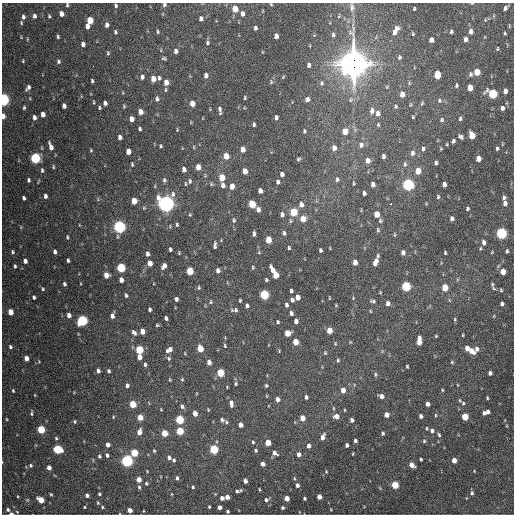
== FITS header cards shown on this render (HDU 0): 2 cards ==
NAXIS1  =                  512 / Axis length
NAXIS2  =                  512 / Axis length

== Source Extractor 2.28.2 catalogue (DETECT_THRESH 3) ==
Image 512 x 512 px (HDU 0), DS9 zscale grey, 1 PNG px = 1 image px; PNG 516 x 516 px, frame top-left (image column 1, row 512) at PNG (2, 3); no overlay
Background 1510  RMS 40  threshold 120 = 3 sigma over >= 5 px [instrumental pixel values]
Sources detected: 396; all 396 listed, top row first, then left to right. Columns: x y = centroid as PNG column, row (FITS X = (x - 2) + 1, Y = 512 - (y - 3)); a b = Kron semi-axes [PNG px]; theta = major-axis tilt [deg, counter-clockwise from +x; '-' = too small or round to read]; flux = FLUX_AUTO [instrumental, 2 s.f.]
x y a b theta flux
472 3 4 2 - 2.3e+03
271 4 4 3 - 2.4e+03
67 5 5 3 - 3.4e+03
116 5 5 4 - 4.9e+03
164 5 5 4 - 5.6e+03
352 7 13 7 -83 1.3e+04
505 8 5 3 - 7.0e+03
235 9 5 4 - 3.5e+04
414 9 4 3 - 3.0e+03
61 14 5 4 - 1.6e+04
242 14 6 4 -88 1.1e+04
34 16 5 4 - 8.1e+03
49 16 4 3 - 3.2e+03
339 16 5 4 - 3.0e+03
23 17 6 4 -79 7.1e+03
201 19 5 4 - 9.6e+03
90 20 5 4 - 5.9e+04
21 23 5 4 - 3.1e+03
107 25 5 4 - 1.1e+04
87 26 5 4 - 1.4e+04
509 26 5 3 - 2.3e+03
255 28 4 3 - 6.0e+03
396 29 9 6 51 1.5e+04
471 31 6 4 90 1.3e+04
115 32 5 4 - 4.2e+03
157 32 5 4 - 3.6e+03
451 32 4 3 - 4.4e+03
394 33 5 4 - 9.9e+03
505 33 4 3 - 3.0e+03
413 34 5 3 - 3.2e+03
333 35 6 5 - 5.5e+03
276 36 5 4 - 1.4e+04
21 37 5 3 - 2.0e+03
58 37 4 3 - 3.5e+03
27 39 5 3 - 2.4e+03
465 39 5 4 - 1.1e+04
431 40 5 4 - 1.4e+04
207 43 6 5 - 4.8e+03
83 44 4 4 - 1.1e+04
497 49 4 3 - 2.6e+03
176 51 5 4 - 9.2e+03
108 53 5 4 - 3.6e+03
399 57 6 5 - 5.4e+03
164 58 4 3 - 3.7e+03
23 61 4 3 - 2.5e+03
58 61 5 4 - 5.3e+03
353 63 13 11 -90 2.9e+06
309 65 5 4 - 8.4e+03
93 66 2 2 - 3.5e+03
477 72 5 4 - 4.9e+04
470 74 6 4 71 5.6e+03
206 75 5 4 - 1.1e+04
437 75 6 4 -88 6.6e+04
142 77 6 4 85 7.5e+03
283 77 5 3 - 2.4e+03
159 78 5 3 - 5.1e+03
153 79 5 4 - 2.2e+04
92 81 4 3 - 4.3e+03
166 82 6 5 - 2.1e+04
271 82 7 5 79 3.9e+03
321 83 7 6 - 5.9e+03
456 85 5 3 - 4.1e+03
28 88 6 4 52 8.3e+03
470 88 5 4 - 2.9e+04
505 91 5 4 - 1.2e+04
402 94 6 5 - 2.0e+04
492 94 6 5 - 1.8e+05
245 98 4 3 - 2.9e+03
3 99 6 4 -84 4.7e+05
157 99 6 4 -87 6.1e+03
307 99 6 5 - 8.2e+03
351 100 7 6 - 7.0e+03
439 100 6 6 - 5.1e+03
94 102 4 2 - 2.6e+03
105 103 4 4 - 9.2e+03
192 103 5 4 - 2.4e+04
422 103 5 4 - 3.4e+03
64 106 5 4 - 1.3e+04
124 106 5 4 - 3.0e+03
396 106 5 5 - 4.2e+03
24 108 5 4 - 3.7e+03
99 108 4 3 - 3.7e+03
502 108 5 4 - 1.0e+04
219 109 7 4 -84 7.0e+03
372 111 8 6 82 1.2e+04
140 112 5 4 - 2.0e+04
378 113 7 5 -90 1.1e+04
43 114 5 4 - 1.6e+04
3 116 5 3 - 2.0e+04
34 117 5 4 - 9.6e+03
276 117 4 3 - 6.7e+03
413 117 4 4 - 2.6e+03
131 119 5 4 - 1.9e+04
460 119 5 4 - 4.3e+03
441 120 5 5 - 4.9e+03
254 124 4 3 - 4.4e+03
378 125 5 4 - 3.6e+03
140 129 4 3 - 4.3e+03
177 130 5 2 - 2.3e+03
304 131 5 3 - 4.1e+03
345 131 6 5 - 3.6e+04
472 135 5 4 - 5.6e+04
120 137 4 4 - 1.0e+04
461 137 6 4 -38 6.7e+03
453 141 4 3 - 5.4e+03
502 144 5 3 - 2.2e+03
361 145 8 7 - 1.1e+04
161 146 3 3 - 3.4e+03
51 147 9 4 -71 1.7e+04
194 147 5 3 - 2.3e+03
334 148 6 5 - 1.6e+04
497 148 5 3 - 4.9e+03
243 149 5 4 - 2.0e+04
423 149 6 5 - 5.9e+03
91 150 4 3 - 2.8e+03
128 152 5 4 - 2.8e+04
412 153 7 5 79 8.9e+03
226 156 5 4 - 3.8e+04
383 156 5 4 - 7.1e+03
35 158 5 5 - 2.9e+05
298 159 5 4 - 4.1e+03
478 159 5 4 - 2.6e+04
368 161 7 6 - 1.5e+04
436 163 4 3 - 6.0e+03
132 164 5 3 - 3.2e+03
405 164 7 6 - 6.7e+03
53 167 5 3 - 3.0e+03
198 167 5 4 - 2.3e+04
184 169 5 4 - 1.3e+04
42 170 6 4 -84 5.0e+03
245 171 5 4 - 2.0e+04
418 171 5 5 - 3.4e+04
282 174 5 4 - 9.8e+03
222 177 5 4 - 4.7e+04
337 179 7 6 - 5.9e+03
28 180 4 3 - 5.2e+03
164 180 6 4 -68 5.2e+03
38 181 7 2 79 2.3e+03
190 181 7 4 89 5.0e+03
278 182 5 3 - 6.8e+03
354 183 6 3 89 3.2e+03
185 184 6 3 -89 2.9e+03
211 184 6 5 - 3.3e+03
373 184 5 4 - 1.2e+04
408 184 6 5 - 4.4e+05
444 184 5 4 - 1.1e+04
223 185 6 4 -79 1.1e+04
232 186 5 4 - 2.3e+04
260 191 5 4 - 1.3e+04
364 193 4 3 - 6.5e+03
45 196 4 3 - 8.2e+03
438 197 5 4 - 3.6e+03
504 197 6 5 - 6.9e+03
23 198 4 3 - 6.9e+03
134 201 5 4 - 3.8e+04
166 203 7 7 - 1.2e+06
505 203 7 5 -89 1.0e+04
252 204 5 4 - 7.9e+04
391 204 3 2 - 4.7e+03
301 205 6 5 - 1.3e+04
258 209 5 4 - 1.2e+04
467 209 4 4 - 4.7e+03
293 212 5 5 - 1.1e+05
282 214 5 4 - 7.9e+03
377 214 5 4 - 3.4e+04
190 215 5 4 - 2.9e+03
452 218 4 4 - 7.7e+03
303 219 6 5 - 3.5e+04
234 220 7 5 84 5.2e+03
380 221 6 5 - 4.6e+03
177 225 4 3 - 3.4e+03
119 227 6 5 - 5.9e+05
378 230 7 4 88 4.1e+03
284 233 5 5 - 5.8e+03
501 233 5 5 - 4.0e+05
254 234 5 3 - 6.5e+03
394 235 7 3 90 2.9e+03
67 237 5 3 - 3.1e+03
268 240 5 4 - 4.3e+04
483 242 7 5 -84 1.0e+04
215 245 7 3 83 6.6e+03
289 248 4 3 - 3.6e+03
170 249 4 3 - 5.5e+03
320 250 4 3 - 4.6e+03
507 251 4 3 - 4.1e+03
12 252 5 5 - 4.6e+03
55 252 5 3 - 7.8e+03
492 252 5 3 - 2.1e+03
179 253 4 3 - 2.2e+03
403 253 5 4 - 1.1e+04
445 253 3 3 - 3.2e+03
147 254 5 4 - 7.9e+03
378 256 4 3 - 4.3e+03
68 260 4 3 - 4.7e+03
25 261 5 4 - 1.1e+04
355 262 5 4 - 1.5e+04
375 262 7 4 68 1.7e+04
150 263 5 4 - 2.6e+04
15 266 4 3 - 4.2e+03
164 266 6 4 57 1.3e+04
253 267 5 3 - 2.8e+03
121 268 5 5 - 1.6e+05
272 270 8 4 -65 2.3e+04
190 271 5 4 - 7.8e+04
218 271 5 4 - 9.1e+03
503 272 5 4 - 3.1e+04
106 275 5 4 - 2.6e+04
275 275 6 4 -84 4.8e+04
121 280 5 4 - 1.6e+04
266 280 4 3 - 3.3e+03
64 284 4 3 - 5.0e+03
492 284 7 5 -83 4.5e+03
406 286 5 5 - 2.0e+05
199 287 5 4 - 3.1e+03
445 287 5 4 - 5.1e+04
43 289 4 3 - 3.0e+03
501 290 4 4 - 3.0e+03
291 291 4 3 - 4.8e+03
380 292 3 3 - 2.1e+03
126 295 5 3 - 4.8e+03
264 295 5 5 - 2.0e+05
34 297 4 3 - 5.9e+03
298 297 5 4 - 2.0e+04
329 298 4 2 - 1.9e+03
353 298 4 3 - 2.0e+03
176 299 4 3 - 6.9e+03
240 300 4 3 - 3.2e+03
292 300 4 4 - 7.0e+03
449 300 6 3 -72 2.8e+03
373 301 7 4 -13 4.9e+03
211 302 5 4 - 2.9e+03
388 303 5 4 - 9.7e+03
502 304 4 3 - 6.1e+03
286 305 5 4 - 6.3e+03
336 305 4 3 - 2.2e+03
247 306 4 4 - 6.4e+03
150 309 4 3 - 5.4e+03
234 310 11 5 4 6.8e+03
370 311 4 3 - 2.3e+03
11 312 5 4 - 3.4e+04
291 313 5 4 - 6.8e+03
69 315 4 4 - 1.3e+04
112 316 5 4 - 1.2e+04
166 318 4 3 - 6.3e+03
455 319 4 3 - 3.1e+03
82 320 5 5 - 3.0e+05
296 321 5 4 - 1.3e+04
278 322 4 3 - 3.7e+03
157 325 3 3 - 2.9e+03
329 330 5 4 - 3.4e+04
142 331 5 4 - 2.1e+04
134 333 6 3 -49 7.2e+03
287 333 5 5 - 4.0e+04
463 335 4 2 - 2.3e+03
436 336 4 3 - 2.5e+03
419 341 8 4 87 3.0e+04
295 342 5 4 - 3.7e+04
350 342 4 4 - 2.2e+03
335 344 5 4 - 2.5e+03
225 346 5 3 - 2.9e+03
10 347 4 4 - 5.3e+03
200 348 5 4 - 5.4e+04
467 348 5 4 - 1.7e+04
169 349 6 4 34 1.4e+04
477 349 6 5 - 8.7e+03
139 350 5 4 - 1.1e+05
279 351 4 2 - 1.9e+03
471 351 6 4 -40 2.4e+04
185 353 5 3 - 2.1e+03
325 353 5 4 - 3.1e+03
139 357 5 4 - 1.9e+04
26 358 4 4 - 2.0e+04
169 358 6 5 - 4.6e+03
338 360 5 4 - 3.4e+03
209 362 5 4 - 1.5e+04
452 362 4 4 - 2.9e+03
145 364 4 3 - 4.8e+03
407 366 4 3 - 2.9e+03
98 371 5 3 - 7.8e+03
109 371 4 3 - 4.6e+03
220 373 5 4 - 9.0e+04
490 373 4 4 - 8.9e+03
375 374 6 5 - 4.3e+03
182 379 4 4 - 2.8e+03
170 380 3 3 - 2.5e+03
236 384 5 4 - 3.3e+03
127 385 5 4 - 7.5e+03
266 385 4 4 - 3.6e+03
343 390 5 4 - 1.7e+04
442 390 4 3 - 2.4e+03
13 391 5 3 - 2.9e+03
35 395 4 3 - 1.9e+03
381 396 5 4 - 1.2e+04
306 397 4 3 - 5.2e+03
487 398 4 2 - 2.8e+03
278 399 5 4 - 1.2e+04
231 403 8 4 -81 1.1e+04
463 403 6 5 - 5.8e+03
133 404 5 4 - 7.5e+04
427 404 4 4 - 1.1e+04
182 406 6 5 - 6.6e+03
333 408 5 3 - 2.7e+03
161 409 4 3 - 1.9e+03
208 410 4 3 - 2.3e+03
345 410 4 2 - 2.2e+03
488 412 4 4 - 1.0e+04
31 413 6 3 83 4.0e+03
195 413 5 4 - 2.0e+04
484 413 4 3 - 6.3e+03
386 415 4 4 - 1.9e+04
436 415 5 3 - 2.6e+03
336 416 6 5 - 1.4e+04
421 416 4 4 - 8.1e+03
113 417 4 3 - 2.6e+03
140 417 5 4 - 3.2e+04
465 417 5 4 - 5.5e+04
302 418 5 4 - 2.7e+04
6 419 4 3 - 2.1e+03
180 420 5 4 - 1.4e+05
222 420 6 5 - 5.6e+03
352 420 4 4 - 7.0e+03
74 422 4 4 - 3.7e+03
226 422 6 4 -57 4.3e+03
240 425 4 4 - 1.5e+04
427 428 5 3 - 2.4e+03
41 429 5 4 - 1.2e+05
180 431 5 4 - 8.9e+04
432 431 6 5 - 6.6e+03
139 432 5 4 - 1.8e+04
164 433 5 4 - 5.4e+04
383 433 3 3 - 4.1e+03
439 435 6 4 -71 4.0e+03
323 437 6 4 70 1.5e+04
56 438 5 4 - 3.6e+03
355 441 4 3 - 5.8e+03
424 441 5 5 - 3.4e+03
253 442 4 4 - 3.4e+03
268 443 5 4 - 4.1e+04
108 445 4 4 - 1.4e+04
347 445 4 3 - 8.0e+03
308 446 5 4 - 8.9e+03
57 449 5 5 - 1.5e+05
214 449 5 4 - 1.5e+05
256 450 4 3 - 4.0e+03
154 451 4 4 - 3.3e+03
134 453 5 4 - 8.3e+04
274 453 5 4 - 1.0e+04
299 454 5 4 - 1.1e+04
107 455 5 4 - 7.0e+03
278 455 3 2 - 4.6e+03
99 456 4 4 - 4.7e+03
169 457 5 4 - 7.5e+03
421 459 3 3 - 3.7e+03
174 460 4 4 - 3.9e+03
454 460 4 4 - 2.3e+04
127 461 5 5 - 5.5e+05
263 464 4 4 - 1.2e+04
31 465 5 5 - 4.1e+03
411 465 5 4 - 1.9e+04
49 467 4 4 - 1.6e+04
326 471 4 3 - 2.4e+03
474 471 4 3 - 1.8e+03
177 478 4 3 - 5.4e+03
294 478 5 3 - 2.8e+03
139 479 4 4 - 2.2e+04
245 481 4 4 - 1.1e+04
146 483 4 4 - 3.8e+03
297 485 5 4 - 8.8e+03
395 485 5 4 - 7.8e+04
139 487 4 4 - 3.9e+03
193 487 4 3 - 3.1e+03
259 489 3 2 - 2.5e+03
238 491 7 3 15 6.5e+03
472 493 5 4 - 5.6e+03
51 494 4 3 - 2.8e+03
99 494 4 3 - 3.7e+03
172 494 4 2 - 1.7e+03
87 495 4 3 - 8.0e+03
227 497 4 4 - 1.6e+04
319 497 4 4 - 2.0e+04
222 498 4 4 - 1.0e+04
287 498 4 4 - 2.5e+04
304 498 3 3 - 4.9e+03
41 500 5 4 - 4.4e+04
266 500 6 5 - 6.8e+03
98 503 4 4 - 3.1e+03
84 507 4 2 - 2.1e+03
102 507 4 3 - 3.1e+03
209 507 3 2 - 2.7e+03
220 507 4 4 - 1.1e+04
282 508 4 3 - 4.2e+03
8 509 4 4 - 4.3e+03
130 510 4 4 - 1.8e+04
331 510 4 2 - 1.6e+03
227 511 3 3 - 4.1e+03
11 514 4 2 - 1.2e+04
At the frame edge (FLAGS 8, measured only in part): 8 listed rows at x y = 472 3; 271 4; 67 5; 116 5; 164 5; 3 99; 3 116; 11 514